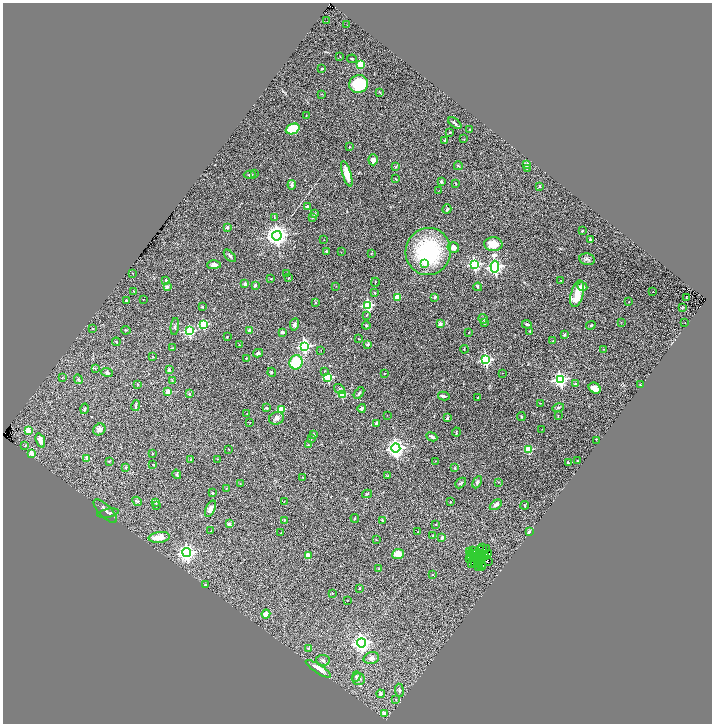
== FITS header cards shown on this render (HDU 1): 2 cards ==
NAXIS1  =                 1419
NAXIS2  =                 1443

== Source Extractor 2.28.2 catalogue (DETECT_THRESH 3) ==
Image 1419 x 1443 px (HDU 1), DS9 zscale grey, zoomed out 1/2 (1 PNG px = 2 x 2 image px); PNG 714 x 726 px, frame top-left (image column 2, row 1442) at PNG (3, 3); each listed source drawn as its Kron ellipse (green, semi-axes under 4 px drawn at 4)
Background 0.427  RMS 0.065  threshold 0.194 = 3 sigma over >= 5 px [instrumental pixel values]
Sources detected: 287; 28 cannot appear on this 1/2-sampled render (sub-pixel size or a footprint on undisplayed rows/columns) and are neither listed nor drawn; the other 259 listed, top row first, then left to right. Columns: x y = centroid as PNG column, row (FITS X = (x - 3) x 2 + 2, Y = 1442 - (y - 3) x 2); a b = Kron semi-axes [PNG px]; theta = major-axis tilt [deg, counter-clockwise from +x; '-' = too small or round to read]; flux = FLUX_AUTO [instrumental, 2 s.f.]
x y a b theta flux
327 21 2 1 - 10
347 25 2 1 - 2.8
340 56 2 1 - 6.1
352 59 5 2 - 8.2
360 64 3 3 - 360
322 68 3 2 - 11
358 84 9 8 - 520
380 93 4 2 - 8.2
322 94 3 1 - 4.5
306 116 2 2 - 6.2
455 123 8 3 -38 28
293 129 7 5 22 250
470 129 3 3 - 8.6
450 132 2 2 - 19
464 139 2 2 - 5.5
445 140 2 2 - 84
349 147 3 2 - 9.3
373 160 5 4 - 62
527 165 2 2 - 130
396 166 3 3 - 9.1
458 166 4 2 - 10
527 168 3 2 - 11
254 174 3 3 - 12
347 174 13 4 -73 180
250 175 6 3 -3 20
396 179 3 2 - 6.4
441 182 2 2 - 91
456 184 3 2 - 6.2
292 185 4 3 - 33
539 186 2 2 - 23
438 191 2 1 - 2.4
307 206 2 2 - 55
447 209 5 3 - 14
315 214 4 3 - 21
274 218 3 2 - 6.3
312 218 4 3 - 11
227 227 2 2 - 86
582 231 2 2 - 39
277 236 5 4 - 9200
324 240 2 1 - 3.1
590 240 2 2 - 67
493 244 9 7 -2 190
453 247 6 5 - 59
326 251 2 2 - 39
341 252 2 1 - 3.2
428 252 24 22 73 1300
371 253 3 2 - 5
230 256 7 3 -48 24
587 259 8 5 -12 35
424 264 3 3 - 65
474 264 4 4 - 1500
214 265 7 4 2 61
495 267 6 4 -85 3400
132 273 3 2 - 5.3
286 274 3 2 - 12
288 278 3 2 - 5.7
271 279 2 2 - 9.4
166 280 2 2 - 48
561 281 3 1 - 3.9
375 282 4 2 - 6
245 284 2 2 - 110
255 285 3 3 - 17
336 286 3 2 - 4
167 287 2 2 - 110
478 287 4 3 - 14
582 287 5 4 - 71
134 291 3 2 - 5.4
653 292 2 2 - 5.6
375 293 2 2 - 55
577 294 13 6 75 280
397 297 3 2 - 290
435 297 4 3 - 14
686 298 3 2 - 12
143 299 2 1 - 3.3
126 300 2 2 - 32
629 302 3 2 - 5.8
315 303 3 2 - 6.3
368 305 4 3 - 1300
202 307 3 3 - 8.5
683 307 4 3 - 11
366 315 4 3 - 9.6
483 319 5 3 - 18
484 322 2 2 - 58
621 322 2 2 - 3.8
685 323 2 1 - 5.3
203 324 3 3 - 630
294 324 6 4 80 41
440 324 2 2 - 120
527 324 5 3 - 20
366 325 4 3 - 14
591 325 5 3 - 18
175 327 9 3 83 23
93 329 2 2 - 5.4
126 330 5 2 - 9.3
249 330 3 3 - 26
189 331 3 3 - 1200
530 331 3 3 - 12
283 332 4 3 - 23
469 332 3 2 - 4.8
564 335 3 2 - 19
227 337 2 2 - 5.4
359 339 3 2 - 7.1
553 341 2 2 - 13
116 342 4 2 - 10
367 344 2 2 - 98
239 345 2 2 - 4.9
305 346 4 4 - 2300
173 348 3 2 - 7.3
464 349 4 2 - 7.5
603 349 3 2 - 6
321 350 2 1 - 4.2
258 353 5 3 - 24
153 356 3 2 - 4.3
246 358 2 2 - 13
486 360 4 3 - 1600
296 362 7 6 - 480
95 368 3 2 - 9.8
169 370 3 3 - 30
324 371 4 3 - 14
272 372 4 4 - 16
107 373 6 3 -21 22
385 373 2 2 - 5.2
502 373 2 2 - 4.2
328 377 3 3 - 1000
62 378 3 2 - 6.7
78 379 5 3 - 14
560 379 4 4 - 3000
172 381 4 2 - 9.7
138 384 3 2 - 6.1
575 384 2 2 - 38
640 385 3 1 - 6.3
595 388 6 5 - 81
339 389 6 3 -35 19
168 392 2 2 - 220
359 393 7 2 53 19
189 394 2 2 - 24
342 394 3 3 - 500
444 396 6 3 -14 30
478 398 3 2 - 7.7
540 403 3 2 - 5
136 406 6 2 78 19
266 408 4 3 - 15
362 408 4 3 - 24
558 408 6 3 16 17
84 409 5 3 - 18
281 409 3 3 - 350
247 413 2 2 - 3.9
387 415 2 1 - 2.6
558 416 3 2 - 5.7
521 417 4 3 - 13
276 418 8 6 18 44
447 418 2 2 - 64
250 422 2 1 - 3.2
377 423 2 2 - 62
99 429 6 5 - 52
542 429 2 1 - 3.4
28 430 3 3 - 240
456 432 4 2 - 8.9
313 434 2 2 - 34
432 437 6 2 -25 22
311 438 3 3 - 14
40 440 7 4 -69 100
596 440 3 2 - 5
25 445 3 2 - 6.1
308 445 3 3 - 10
396 448 4 4 - 5900
228 449 2 2 - 5
528 449 3 3 - 500
31 453 2 2 - 190
152 453 2 2 - 15
87 458 2 2 - 140
191 459 2 2 - 12
218 459 2 2 - 3.5
109 461 4 1 - 5.4
435 461 2 2 - 4.4
577 461 2 2 - 5.9
568 462 2 2 - 11
153 464 2 2 - 15
125 467 3 3 - 12
455 468 4 3 - 10
177 474 5 4 - 16
387 475 3 3 - 8.5
303 477 2 2 - 9.3
477 482 6 4 63 26
499 482 2 2 - 4.5
461 483 6 3 42 16
240 484 3 2 - 5.5
226 488 3 2 - 6.9
212 493 2 2 - 49
367 494 5 3 - 14
137 501 5 4 - 21
284 501 3 2 - 4.9
156 502 2 2 - 87
450 502 2 2 - 12
496 505 6 3 37 52
525 505 4 2 - 14
156 506 3 2 - 9.5
210 509 9 4 65 72
105 511 15 6 -45 77
108 513 11 2 12 24
355 518 4 2 - 8.4
284 520 3 2 - 6.2
382 520 4 2 - 8.9
229 524 2 2 - 92
435 524 3 2 - 5.7
211 531 3 2 - 4.1
417 532 2 1 - 3
529 532 3 2 - 60
281 533 2 2 - 8.6
433 536 3 3 - 21
159 537 10 5 7 170
442 538 3 3 - 29
376 540 2 1 - 4.5
482 547 3 2 - 12
480 549 2 1 - 1.1
486 549 3 2 - 16
469 551 3 2 - 8.1
472 551 2 1 - 6.6
187 553 4 4 - 4100
489 553 2 1 - 1.2
398 554 6 5 - 170
472 554 2 1 - 1.7
481 554 2 1 - 6
308 555 3 3 - 300
471 555 2 1 - 6.7
478 556 2 1 - 5.5
481 556 2 1 - 2.2
485 556 2 1 - 1
474 557 3 1 - 5.4
469 558 2 1 - 7.9
478 558 4 1 - 3.6
482 559 2 1 - 2.9
478 560 2 1 - 1.4
479 562 3 2 - 5.8
488 562 2 1 - 3.7
475 563 2 1 - 3
478 564 2 1 - 4.4
482 564 2 1 - 0.54
471 565 2 1 - 22
478 566 2 1 - 3.3
481 566 2 1 - 2.6
379 569 3 3 - 20
432 574 2 1 - 9.9
205 585 2 2 - 11
359 588 2 2 - 20
332 593 3 2 - 4.2
348 600 2 2 - 4
266 614 4 4 - 69
361 643 4 4 - 5200
308 648 4 3 - 11
371 658 8 5 16 38
323 660 6 5 - 26
318 669 14 4 -33 170
356 676 5 4 - 27
358 679 6 6 - 40
399 690 6 4 -82 26
381 694 4 4 - 28
396 699 3 2 - 6
384 713 2 2 - 89
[28 sub-pixel or undisplayed-footprint detections neither listed nor drawn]